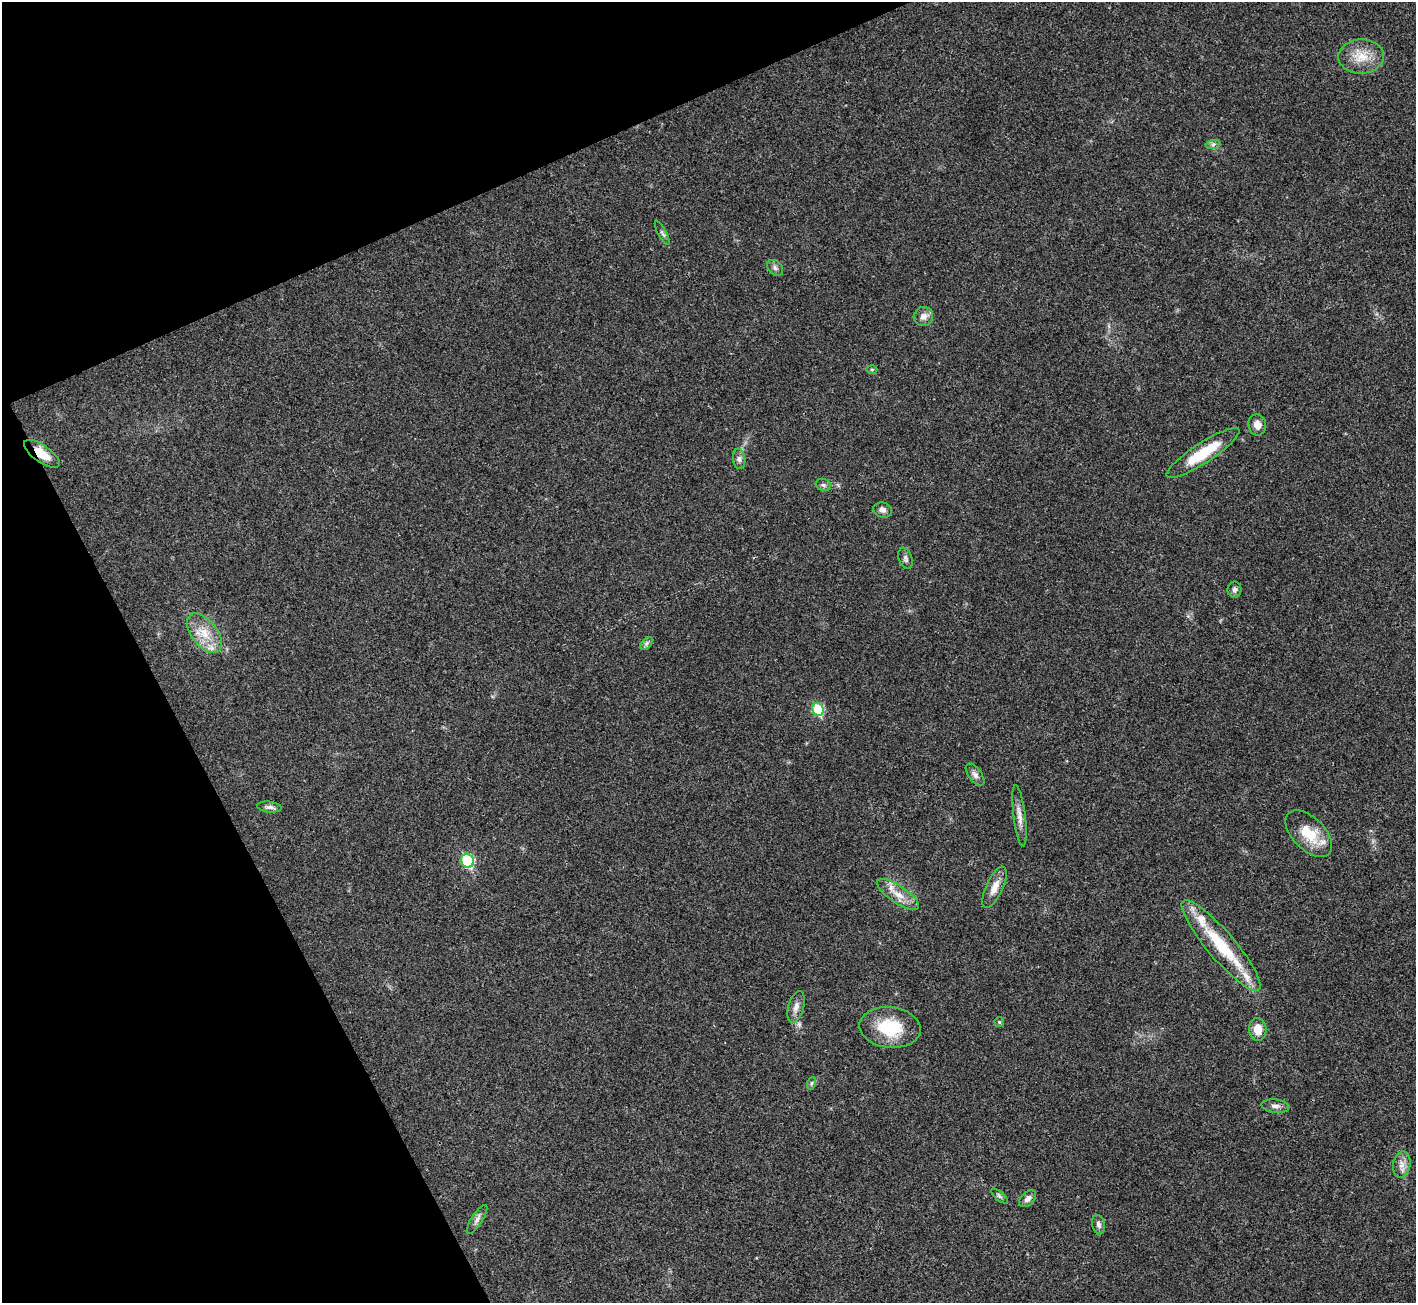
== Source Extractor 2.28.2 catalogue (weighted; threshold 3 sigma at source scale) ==
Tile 5 of 4 x 4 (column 1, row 2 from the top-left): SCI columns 5-1418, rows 2892-4192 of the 5661 x 5651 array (HDU 1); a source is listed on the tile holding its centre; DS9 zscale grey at full resolution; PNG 1418 x 1305 px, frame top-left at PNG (2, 2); each listed source drawn as its Kron ellipse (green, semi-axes under 4 px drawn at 4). Shown black and unused: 22% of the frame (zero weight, under 3 of 4 exposures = <1% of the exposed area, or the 3 px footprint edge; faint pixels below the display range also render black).
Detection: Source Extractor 2.28.2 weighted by HDU 2 'WHT'; one run over the whole footprint, this tile lists its part. Background 0.0216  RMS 0.0044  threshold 0.0196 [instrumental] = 3 sigma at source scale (4.5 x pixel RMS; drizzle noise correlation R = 1.50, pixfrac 1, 0.05/0.05 arcsec/px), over >= 5 px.
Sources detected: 40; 4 inside a brighter listed object's ellipse — not listed separately; the other 36 listed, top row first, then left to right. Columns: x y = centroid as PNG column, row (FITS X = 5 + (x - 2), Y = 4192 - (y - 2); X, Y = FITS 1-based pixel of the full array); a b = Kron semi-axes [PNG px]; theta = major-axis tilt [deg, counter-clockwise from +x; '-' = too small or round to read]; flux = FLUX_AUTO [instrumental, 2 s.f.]
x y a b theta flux
1361 56 23 17 3 9.2
1213 144 7 4 3 1
662 233 13 4 -61 1
775 268 9 6 -47 1.4
923 316 10 9 - 2.7
872 370 5 3 - 0.46
1257 425 10 9 - 3.3
1203 453 43 10 33 17
42 454 21 8 -36 8
739 459 10 6 -83 1.5
823 485 8 6 -20 1.1
883 510 9 7 -20 1.8
905 558 11 6 -70 1.3
1234 590 8 7 - 1.2
204 633 23 13 -52 8.9
646 643 8 4 45 0.99
818 709 6 5 - 23
975 775 13 6 -53 1.9
269 807 12 5 -6 1.5
1019 816 31 6 -83 3.7
1309 834 29 16 -45 12
468 861 7 6 - 33
995 887 22 8 65 5
898 894 25 8 -34 5.9
1221 945 58 14 -50 26
796 1007 16 7 74 2.8
999 1022 5 5 - 0.54
890 1027 31 20 -6 19
1258 1029 11 8 -84 5.4
812 1083 6 4 70 0.75
1275 1106 14 6 -7 2
1402 1165 13 8 79 3.1
999 1196 10 3 -40 0.78
1028 1199 10 6 44 2
477 1219 17 5 57 2
1099 1225 10 6 -76 1.3
Overlapping masked pixels (flux is a lower limit): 1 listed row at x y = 42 454